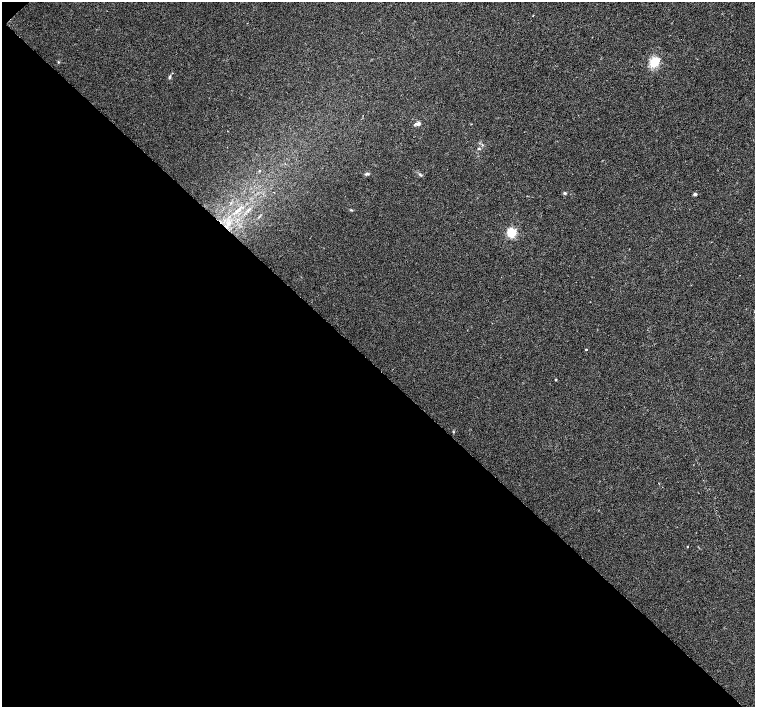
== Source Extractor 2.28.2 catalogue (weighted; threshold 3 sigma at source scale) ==
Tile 9 of 4 x 4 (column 1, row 3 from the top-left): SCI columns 6-1511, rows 1633-3041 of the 6029 x 6018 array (HDU 1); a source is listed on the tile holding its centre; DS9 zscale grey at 2 x 2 block average (1 PNG px = mean of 2 x 2 image px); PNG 757 x 709 px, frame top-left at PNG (2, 2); no overlay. Shown black and unused: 48% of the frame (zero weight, under 2 of 3 exposures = <1% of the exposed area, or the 3 px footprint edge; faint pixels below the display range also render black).
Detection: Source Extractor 2.28.2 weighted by HDU 2 'WHT'; one run over the whole footprint, this tile lists its part. Background 0.0207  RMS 0.0052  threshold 0.0236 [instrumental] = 3 sigma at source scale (4.5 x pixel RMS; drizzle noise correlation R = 1.50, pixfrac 1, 0.0396/0.0396 arcsec/px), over >= 5 px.
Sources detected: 17; all 17 listed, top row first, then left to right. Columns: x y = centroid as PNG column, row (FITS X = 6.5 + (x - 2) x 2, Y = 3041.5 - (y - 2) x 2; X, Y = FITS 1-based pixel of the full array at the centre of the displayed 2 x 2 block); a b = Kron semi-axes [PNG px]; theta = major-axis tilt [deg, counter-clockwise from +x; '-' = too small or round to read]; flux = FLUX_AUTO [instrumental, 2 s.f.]
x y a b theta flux
533 15 2 2 - 0.68
58 62 3 2 - 0.89
654 62 14 9 53 20
170 77 6 3 71 2.1
418 124 6 4 22 3.9
479 149 4 3 - 1.3
367 174 5 3 - 2.6
420 175 4 2 - 1.4
565 193 4 4 - 1.8
695 194 2 2 - 5.4
351 210 4 3 - 1.1
228 224 7 2 80 2.7
511 233 3 3 - 130
586 349 2 2 - 1.3
556 380 3 2 - 0.93
453 432 3 2 - 0.73
687 547 2 2 - 1.2
Diffuse or blended objects may show on this block-average render without a row.